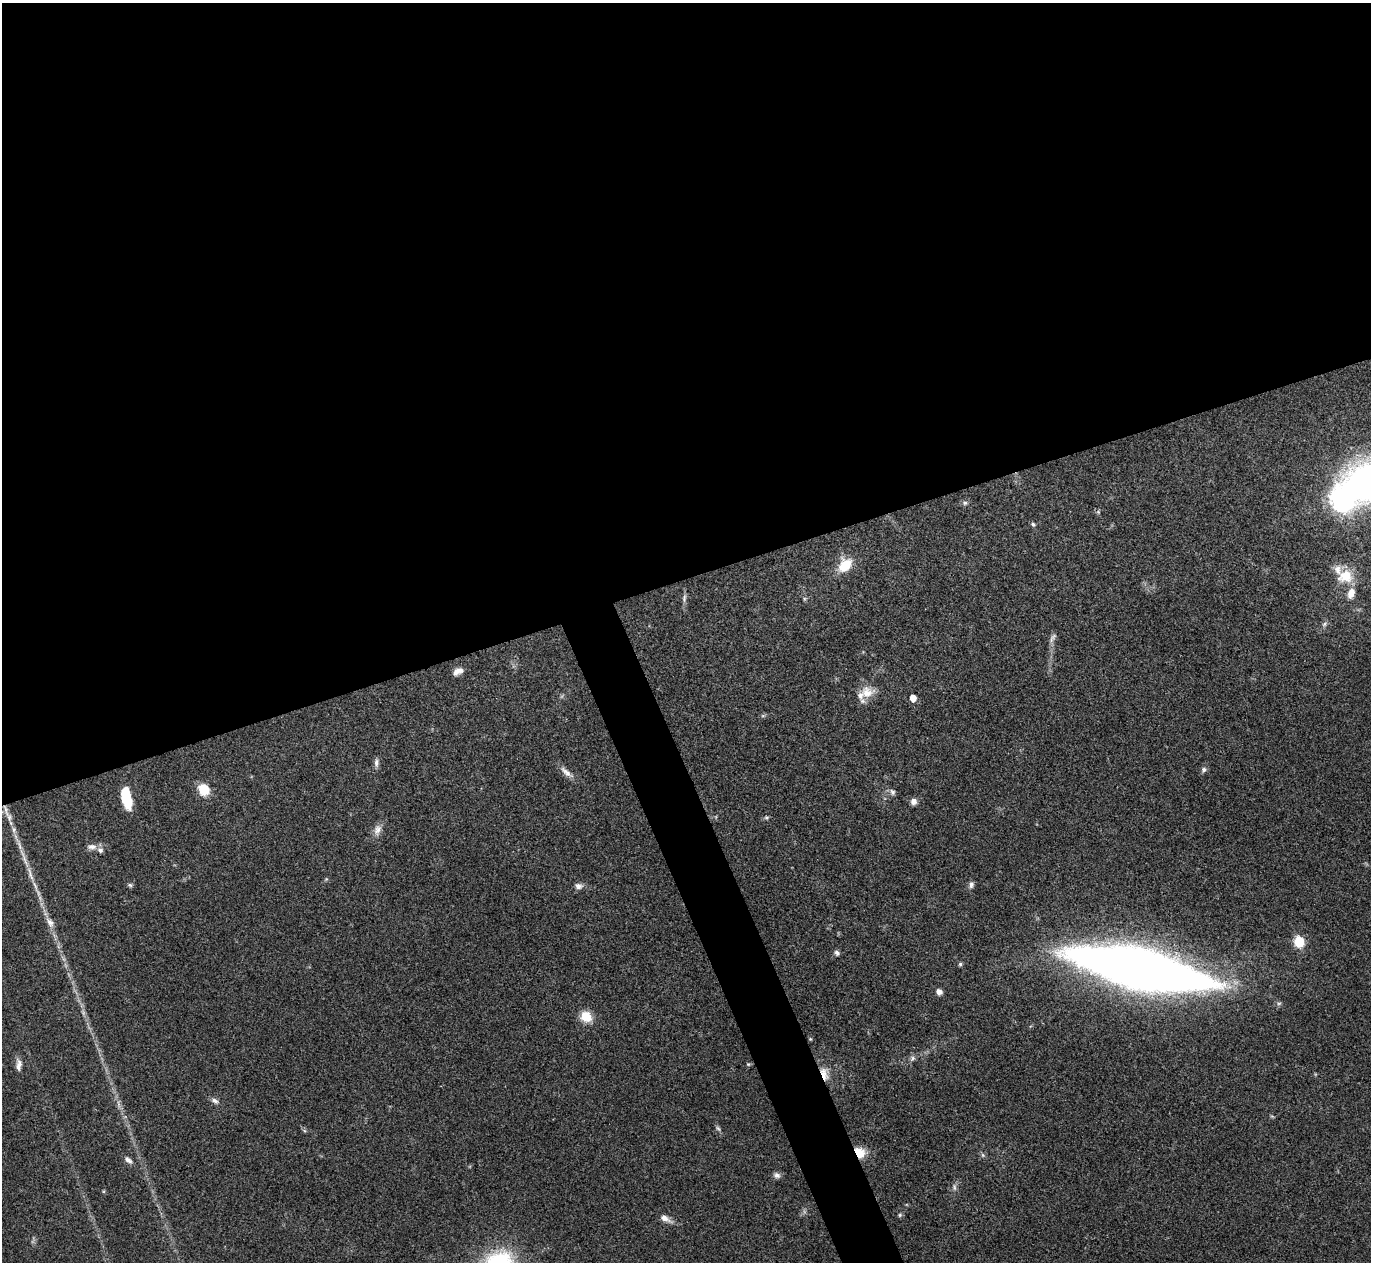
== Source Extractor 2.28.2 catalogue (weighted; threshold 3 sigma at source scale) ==
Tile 2 of 4 x 4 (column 2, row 1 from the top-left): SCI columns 1372-2740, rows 3929-5188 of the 5480 x 5467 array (HDU 1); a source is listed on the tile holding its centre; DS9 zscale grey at full resolution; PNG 1373 x 1264 px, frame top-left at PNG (2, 3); no overlay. Shown black and unused: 48% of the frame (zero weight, under 3 of 4 exposures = <1% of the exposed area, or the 3 px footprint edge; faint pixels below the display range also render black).
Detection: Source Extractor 2.28.2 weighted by HDU 2 'WHT'; one run over the whole footprint, this tile lists its part. Background 0.0865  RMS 0.0058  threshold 0.026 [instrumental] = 3 sigma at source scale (4.5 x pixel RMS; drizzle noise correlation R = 1.50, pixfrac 1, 0.05/0.05 arcsec/px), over >= 5 px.
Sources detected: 57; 1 inside a brighter object's white glare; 1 cosmic-ray / hot-pixel residue — not listed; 3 inside a brighter listed object's ellipse — not listed separately; the other 52 listed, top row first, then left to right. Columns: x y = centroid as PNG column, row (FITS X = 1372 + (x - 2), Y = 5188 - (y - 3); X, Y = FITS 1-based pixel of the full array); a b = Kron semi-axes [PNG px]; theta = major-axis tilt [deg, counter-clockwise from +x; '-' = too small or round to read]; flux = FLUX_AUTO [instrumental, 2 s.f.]
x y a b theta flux
1341 499 9 8 - 410
965 503 8 6 -13 1.4
1033 524 6 5 - 1.2
845 565 17 12 50 15
1345 576 21 17 10 14
1351 593 16 10 72 6.1
684 598 13 5 80 2
1324 624 9 6 42 1.6
1053 638 15 6 58 2.1
456 672 11 7 59 2.9
867 692 19 16 10 9.3
913 698 5 5 - 8
763 716 6 4 -18 0.79
376 763 11 6 88 2.4
1204 769 7 6 - 1.6
566 772 23 7 -39 4.3
204 789 12 10 -54 12
892 792 8 7 - 1.8
127 799 22 9 -77 19
913 801 8 8 - 2.8
6 810 22 6 -73 5.4
766 818 6 5 - 1
14 829 9 5 85 1.9
377 830 16 9 71 4.3
92 847 13 7 -4 3.1
30 874 27 6 -72 6.6
326 879 5 5 - 0.67
130 885 7 5 -3 1
971 885 9 6 80 1.9
579 886 10 8 -6 2.7
50 922 15 9 -59 4.3
1299 942 6 5 - 45
837 953 7 5 -63 1.7
960 964 5 5 - 1
1140 969 94 22 -12 1200
939 992 6 6 - 3.5
586 1017 15 13 -33 9.2
810 1039 5 4 - 0.61
912 1058 9 5 54 1.7
748 1064 5 5 - 0.75
19 1065 16 7 89 3.5
824 1074 20 10 -78 6.9
215 1101 11 6 -28 2.2
118 1104 12 3 -75 2
718 1128 8 5 -53 1.3
860 1152 15 11 -53 8.4
983 1155 6 4 -89 0.96
128 1160 12 6 -42 2.3
777 1175 9 7 -25 2.1
954 1187 10 5 -83 1.7
900 1215 6 5 - 0.99
665 1218 17 7 -29 4.1
Overlapping masked pixels (flux is a lower limit): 3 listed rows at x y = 6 810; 824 1074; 860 1152